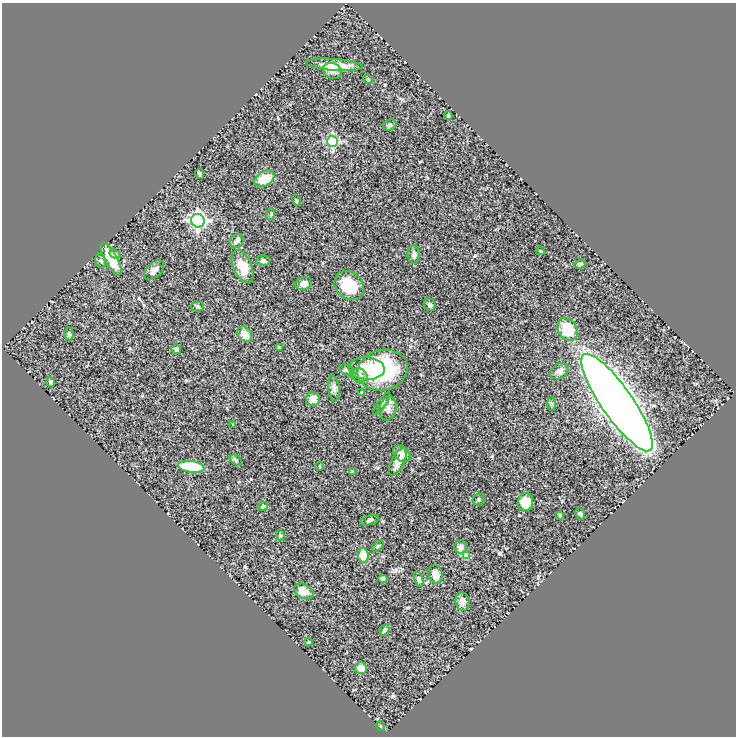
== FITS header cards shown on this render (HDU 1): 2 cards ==
NAXIS1  =                  734
NAXIS2  =                  734

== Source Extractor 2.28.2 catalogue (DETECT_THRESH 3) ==
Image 734 x 734 px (HDU 1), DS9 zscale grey, 1 PNG px = 1 image px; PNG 738 x 738 px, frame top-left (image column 1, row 734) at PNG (2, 3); each listed source drawn as its Kron ellipse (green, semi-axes under 4 px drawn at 4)
Background 0.706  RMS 0.037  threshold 0.111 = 3 sigma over >= 5 px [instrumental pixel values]
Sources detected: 70; all 70 listed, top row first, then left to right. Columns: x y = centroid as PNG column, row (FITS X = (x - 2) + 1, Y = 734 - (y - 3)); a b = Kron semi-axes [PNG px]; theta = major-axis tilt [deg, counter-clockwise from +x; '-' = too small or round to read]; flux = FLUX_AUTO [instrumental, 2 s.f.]
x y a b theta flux
334 65 28 6 -4 42
332 71 9 7 -26 14
368 79 5 4 - 2.8
448 116 4 3 - 4
390 125 7 5 19 4.3
332 141 6 5 - 270
200 174 5 3 - 5
264 179 11 7 33 47
296 200 6 3 -73 2.7
271 214 6 3 73 2.8
198 221 7 6 - 890
237 241 8 6 46 7.1
541 251 4 4 - 2.3
115 254 5 4 - 5.5
414 255 9 6 -88 8.9
111 259 18 6 -62 59
101 261 7 5 -73 4.9
263 261 7 5 4 6.3
580 264 6 4 24 5.1
243 267 17 9 -66 40
154 270 12 7 45 12
303 284 8 6 17 12
349 286 16 13 -44 80
430 305 6 5 - 6.9
197 307 6 5 - 4.4
567 329 12 9 -53 62
69 334 7 4 -85 5.6
245 334 8 6 -50 26
279 347 4 4 - 2.2
176 349 5 5 - 5.8
367 368 18 11 -4 51
347 370 8 5 -26 4.6
383 370 25 20 15 200
559 371 10 7 34 12
359 375 8 7 - 12
51 382 5 4 - 6.2
334 388 12 5 -84 9.5
361 393 3 3 - 5.8
313 399 7 7 - 19
617 402 58 15 -55 6000
382 403 13 3 55 4.9
551 404 7 4 -89 4.2
388 408 12 8 79 17
233 424 3 3 - 1.9
402 454 10 7 -41 15
236 460 7 4 -38 3.4
398 462 15 6 63 24
320 466 4 3 - 2.1
191 467 13 6 -7 100
352 472 4 3 - 8
479 499 6 6 - 4.2
525 502 9 7 80 47
263 506 5 4 - 6.9
580 514 6 4 -67 3.5
560 515 3 3 - 5.5
370 520 9 4 17 5.3
280 535 5 3 - 2.7
378 546 6 4 43 3.4
460 547 6 6 - 14
363 555 7 5 -85 42
467 556 4 4 - 45
435 574 10 7 -80 25
383 579 4 4 - 11
419 579 8 4 -73 5.3
304 591 10 7 -30 30
462 601 9 7 -81 17
385 630 6 4 61 6.8
308 642 4 3 - 3.4
361 668 6 5 - 27
380 726 5 3 - 1.9